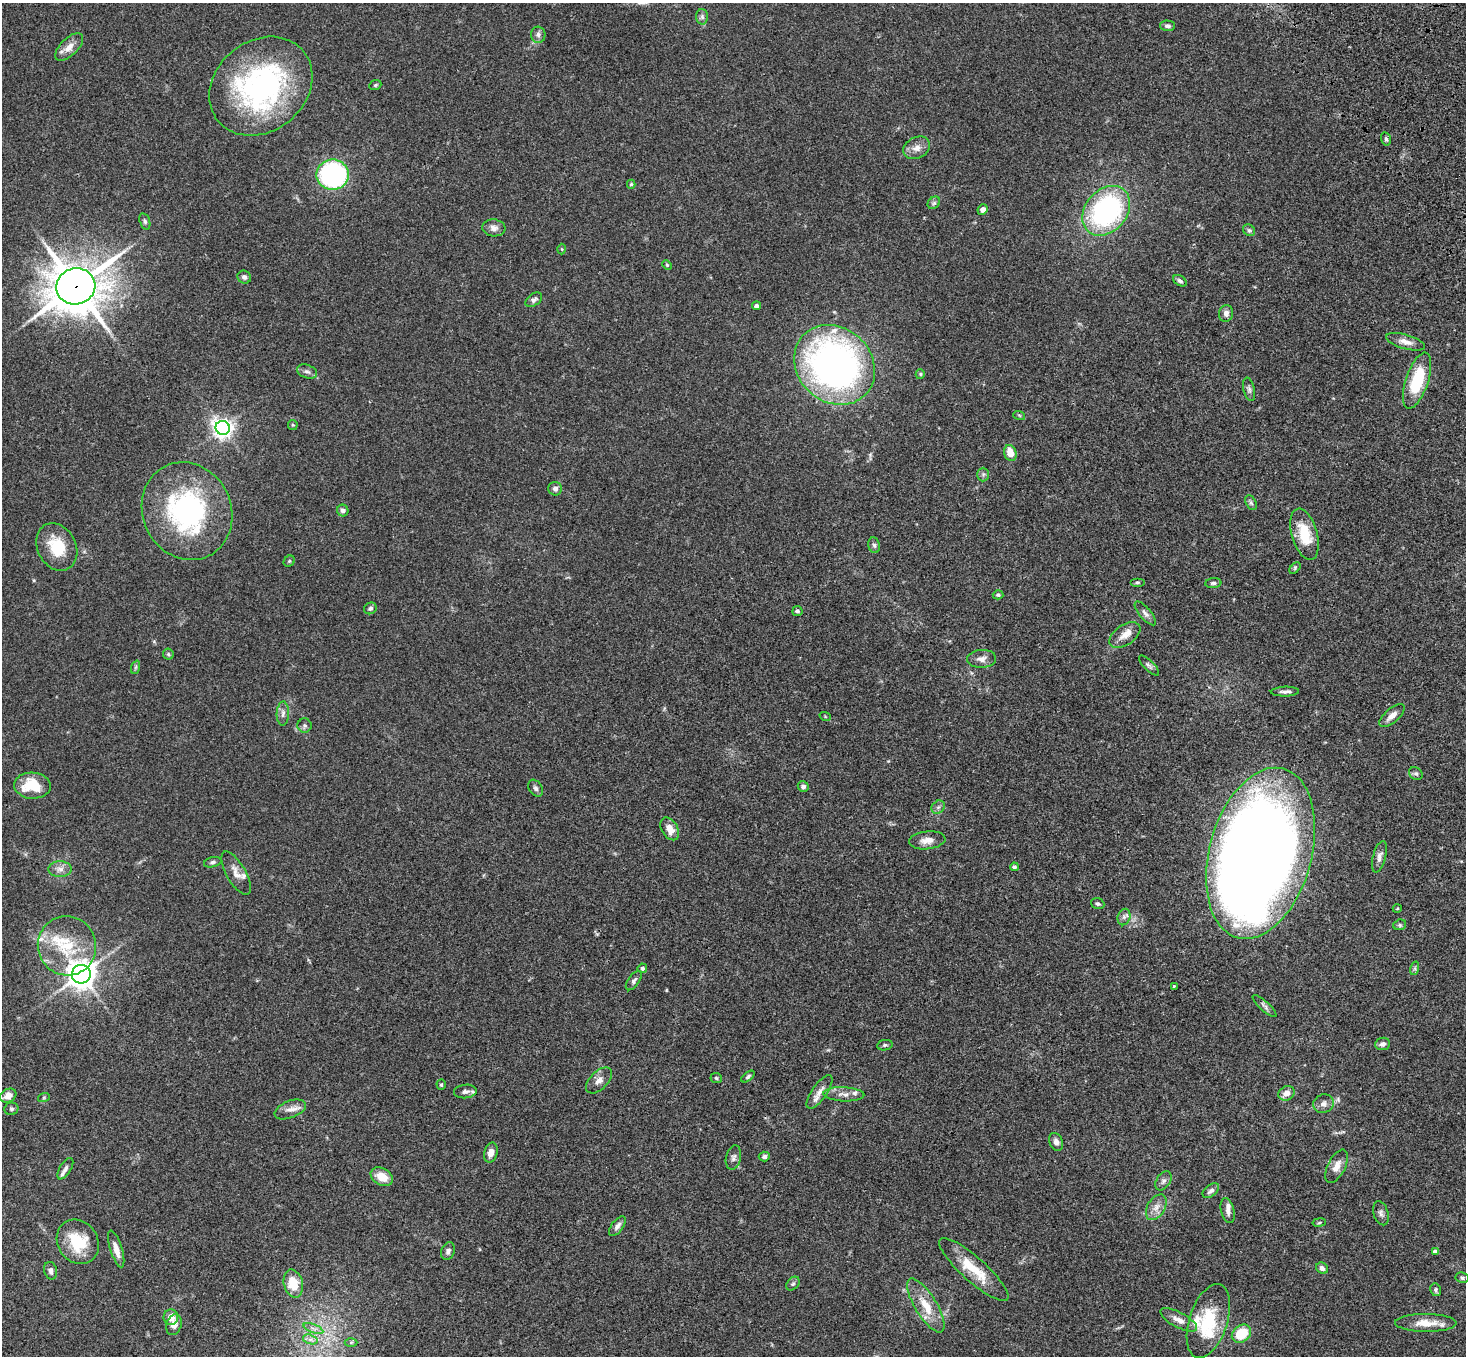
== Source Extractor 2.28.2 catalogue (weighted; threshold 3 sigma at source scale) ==
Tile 10 of 4 x 4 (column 2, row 3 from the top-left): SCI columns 1572-3035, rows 1730-3083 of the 6069 x 6028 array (HDU 1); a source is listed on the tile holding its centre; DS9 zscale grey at full resolution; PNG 1468 x 1358 px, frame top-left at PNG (2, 3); each listed source drawn as its Kron ellipse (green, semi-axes under 4 px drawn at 4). Shown black and unused: <1% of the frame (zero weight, under 3 of 4 exposures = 6% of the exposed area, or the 3 px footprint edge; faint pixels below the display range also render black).
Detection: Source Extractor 2.28.2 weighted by HDU 2 'WHT'; one run over the whole footprint, this tile lists its part. Background 0.0598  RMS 0.0053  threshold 0.0237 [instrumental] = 3 sigma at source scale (4.5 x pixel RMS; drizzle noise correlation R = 1.50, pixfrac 1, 0.05/0.05 arcsec/px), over >= 5 px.
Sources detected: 143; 1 inside a brighter object's white glare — neither listed nor drawn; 8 inside a brighter listed object's ellipse — not listed separately; the other 134 listed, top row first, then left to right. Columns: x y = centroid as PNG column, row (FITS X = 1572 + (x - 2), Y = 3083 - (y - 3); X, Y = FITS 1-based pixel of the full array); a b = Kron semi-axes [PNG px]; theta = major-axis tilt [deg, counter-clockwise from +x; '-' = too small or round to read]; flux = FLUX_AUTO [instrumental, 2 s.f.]
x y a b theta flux
702 17 7 6 - 1.3
1168 26 7 5 -2 1.5
538 35 8 7 - 1.8
69 47 17 8 44 4.9
375 85 6 4 21 0.69
261 86 55 45 39 100
1386 139 6 5 - 0.99
917 148 14 10 27 4
333 175 16 15 - 85
631 184 4 4 - 0.77
934 203 7 5 45 1.1
983 209 5 4 - 2
1106 211 27 20 49 90
145 221 8 5 -72 1.1
494 228 11 8 -5 2.7
1249 230 6 5 - 1
562 249 5 3 - 0.46
667 265 5 4 - 0.54
244 277 7 6 - 1.5
1180 281 7 5 -32 1.2
76 286 20 18 16 1700
534 300 9 6 36 1.7
756 306 4 4 - 1.6
1226 313 8 7 - 2.4
1406 342 20 7 -15 3.7
835 365 43 37 -42 230
307 372 10 6 -20 1.8
920 374 5 4 - 0.65
1417 381 29 11 71 27
1249 389 12 5 -77 1.5
1019 415 6 4 -19 0.57
293 425 5 5 - 0.6
223 428 7 7 - 270
1010 453 8 6 -72 6.6
983 475 7 6 - 1
555 489 7 6 - 1.8
1251 503 8 5 -63 1.2
187 511 50 44 -64 87
343 511 6 5 - 1.7
1305 534 26 13 -74 15
874 545 8 5 -73 1.1
57 547 25 19 -63 16
289 561 6 5 - 0.68
1295 568 7 4 47 0.83
1137 582 7 3 0 0.77
1213 583 8 5 6 1.2
998 595 5 4 - 0.87
370 608 6 5 - 1.1
797 611 5 5 - 1.1
1145 613 15 6 -49 2.2
1125 635 17 10 34 4.9
168 654 6 5 - 0.75
982 659 14 9 4 3.1
1149 665 13 5 -45 1.5
136 667 7 4 71 0.89
1285 692 14 5 1 2
283 714 12 6 88 2.3
825 716 6 3 -19 0.47
1392 716 16 7 41 3.8
305 725 7 7 - 1.3
1416 773 7 6 - 1.1
32 786 18 13 -3 16
803 786 6 5 - 1.6
536 788 9 6 -58 1.4
938 807 7 6 - 1.3
670 829 12 8 -59 5
927 840 18 9 6 4.5
1260 853 87 51 75 1100
1379 857 16 6 75 2.6
213 862 9 5 14 1.1
1014 867 4 4 - 0.83
60 869 11 8 -1 3
236 873 24 9 -60 4.6
1098 904 7 5 -21 1
1397 909 4 3 - 0.4
1124 917 8 6 76 1.6
1400 925 6 5 - 0.91
67 946 30 29 - 25
642 968 5 5 - 0.89
1415 968 7 4 73 0.87
81 974 9 9 - 540
634 981 11 5 54 1.5
1174 986 3 3 - 0.81
1265 1006 15 5 -43 1.6
1383 1044 7 6 - 2
885 1045 8 5 9 1
748 1077 8 4 38 0.96
716 1078 6 5 - 0.83
599 1080 16 9 44 3.5
441 1085 5 4 - 0.72
465 1091 11 6 6 2.1
819 1092 20 7 55 4
1286 1093 8 7 - 4.2
844 1094 20 7 -2 3.6
8 1096 8 6 26 4.5
44 1097 6 4 19 0.61
1323 1104 10 9 - 2.5
11 1109 7 6 - 0.97
290 1109 16 8 21 3.5
1056 1142 9 6 -67 2.3
491 1153 10 6 76 3.4
764 1156 5 5 - 1.3
733 1158 12 7 77 2
1337 1166 18 8 63 4.6
65 1169 12 5 58 1.8
382 1177 12 8 -29 7.3
1163 1181 10 7 56 1.9
1211 1191 9 5 39 1.7
1156 1207 14 8 59 3.9
1228 1211 13 6 -76 2.6
1381 1213 12 7 -73 2
1319 1222 7 3 9 0.65
617 1226 11 5 53 2
78 1242 23 20 -55 19
116 1249 19 6 -72 4.4
448 1251 9 6 65 1.5
1435 1252 4 3 - 1.6
1322 1268 6 5 - 2
974 1269 45 12 -42 16
51 1271 9 6 -75 1.8
1462 1278 6 5 - 0.97
293 1283 14 9 -76 11
793 1284 8 5 48 1
1436 1290 6 5 - 0.88
926 1306 31 11 -59 11
171 1317 8 7 - 4.6
1179 1320 20 7 -28 4.4
1208 1321 38 19 72 25
1426 1323 31 9 0 7.8
174 1325 10 7 70 3.7
313 1329 10 3 -21 1.4
1241 1334 10 8 38 15
310 1339 7 4 -18 1.7
351 1342 6 4 1 0.82
Overlapping masked pixels (flux is a lower limit): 2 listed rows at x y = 76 286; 1260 853
Isophote crosses this tile's border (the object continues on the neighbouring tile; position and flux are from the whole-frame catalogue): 1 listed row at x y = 8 1096